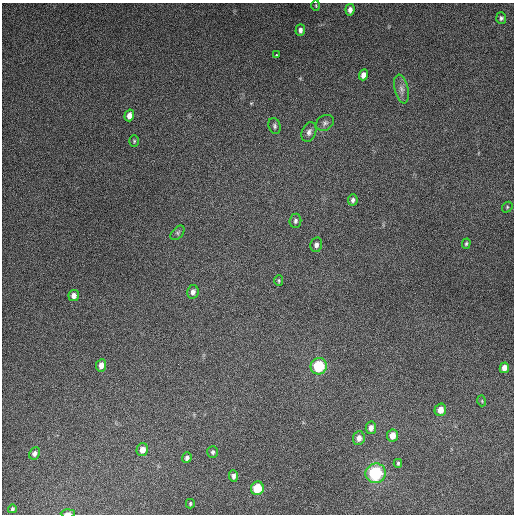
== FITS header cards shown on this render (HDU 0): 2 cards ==
NAXIS1  =                  512
NAXIS2  =                  512

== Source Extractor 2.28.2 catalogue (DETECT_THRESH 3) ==
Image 512 x 512 px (HDU 0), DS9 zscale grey, 1 PNG px = 1 image px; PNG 516 x 516 px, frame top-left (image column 1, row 512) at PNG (2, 3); each listed source drawn as its Kron ellipse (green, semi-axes under 4 px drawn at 4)
Background 5310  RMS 320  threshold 965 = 3 sigma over >= 5 px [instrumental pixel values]
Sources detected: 40; all 40 listed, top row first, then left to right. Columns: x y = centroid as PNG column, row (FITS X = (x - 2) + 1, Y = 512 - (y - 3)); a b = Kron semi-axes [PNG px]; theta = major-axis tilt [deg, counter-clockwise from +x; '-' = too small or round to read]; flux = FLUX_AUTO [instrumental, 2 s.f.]
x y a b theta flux
316 5 5 3 - 1.8e+04
350 10 6 4 82 9.4e+04
501 18 6 5 - 4.7e+04
300 30 6 5 - 7.2e+04
276 55 3 3 - 2.7e+04
363 75 5 4 - 1.2e+05
401 89 15 6 -76 1.3e+05
129 115 6 4 74 1.4e+05
325 123 9 7 32 6.8e+04
275 126 8 6 -73 5.2e+04
309 132 10 7 68 8.7e+04
134 141 6 5 - 3.0e+04
353 200 5 5 - 5.8e+04
507 207 6 4 50 2.6e+04
295 221 7 6 - 5.4e+04
178 233 8 5 46 4.6e+04
466 244 5 4 - 3.1e+04
316 245 7 6 - 8.0e+04
279 280 5 4 - 2.8e+04
193 292 7 5 78 9.4e+04
74 296 6 5 - 1.1e+05
101 365 6 5 - 1.4e+05
319 366 8 8 - 1.1e+06
504 368 5 4 - 1.5e+05
482 401 5 3 - 2.0e+04
440 410 6 5 - 1.8e+05
371 428 6 5 - 1.2e+05
392 436 6 5 - 2.2e+05
359 438 7 6 - 1.3e+05
142 450 6 5 - 1.8e+05
213 452 6 5 - 4.9e+04
35 453 6 5 - 7.4e+04
187 458 5 4 - 6.7e+04
398 463 4 3 - 3.3e+04
376 473 10 9 - 1.6e+06
233 476 6 4 -88 6.2e+04
257 488 7 6 - 6.7e+05
190 504 5 3 - 2.5e+04
12 509 4 3 - 3.6e+04
68 513 7 3 2 8.4e+04
At the frame edge (FLAGS 8, measured only in part): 1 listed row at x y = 68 513